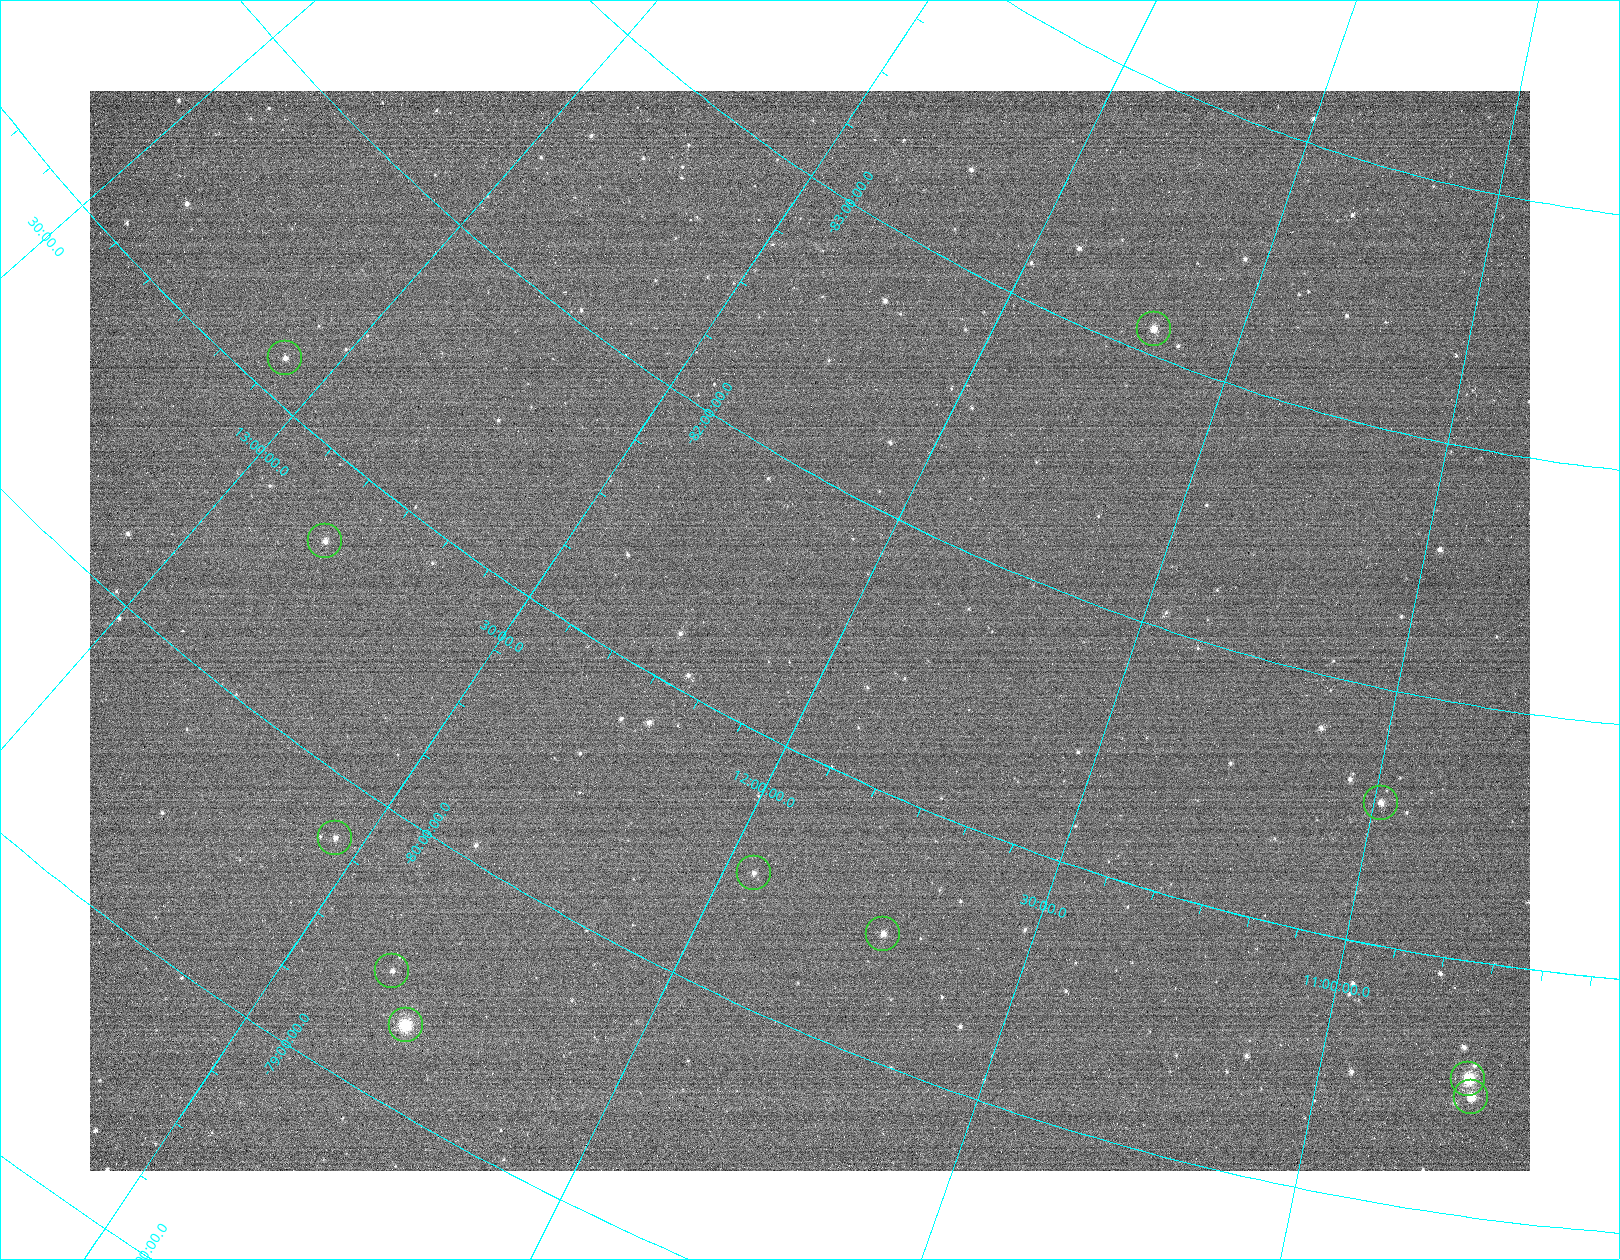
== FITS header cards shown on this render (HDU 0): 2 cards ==
NAXIS1  =                 1440
NAXIS2  =                 1080

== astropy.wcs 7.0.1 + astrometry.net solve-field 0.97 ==
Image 1440 x 1080 px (HDU 0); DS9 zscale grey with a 90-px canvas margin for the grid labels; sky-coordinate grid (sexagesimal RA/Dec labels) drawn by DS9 from the SOLVED WCS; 11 Tycho-2 reference stars matched to detected sources circled (green)
Header WCS: none
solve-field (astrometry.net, Tycho-2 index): SOLVED blind (the file carries no WCS)
Solved WCS: RA---TAN-SIP/DEC--TAN-SIP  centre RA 12:03:10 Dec -81:27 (180.79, -81.45 deg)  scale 14.2 arcsec/px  FOV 341.2' x 256.0'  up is +153 deg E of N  parity flipped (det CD > 0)
(file carries no celestial WCS; the grid is the blind solution)
Tycho-2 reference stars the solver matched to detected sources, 11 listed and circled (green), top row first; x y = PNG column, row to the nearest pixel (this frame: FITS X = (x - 90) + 1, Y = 1080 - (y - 91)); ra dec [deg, ICRS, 3 dp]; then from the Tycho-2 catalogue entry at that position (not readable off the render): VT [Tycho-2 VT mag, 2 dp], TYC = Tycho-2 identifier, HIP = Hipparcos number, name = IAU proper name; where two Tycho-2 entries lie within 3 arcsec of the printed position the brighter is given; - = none
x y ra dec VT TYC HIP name
1154 329 175.255 -83.100 6.45 9507-2979-1 56996 -
285 358 196.122 -81.150 7.32 9425-1026-1 63794 -
325 541 192.384 -80.702 7.22 9425-1069-1 62590 -
1381 803 164.805 -81.556 6.77 9422-1452-1 53700 -
335 838 188.077 -79.784 7.10 9420-339-1 61192 -
754 873 179.317 -80.495 7.56 9419-98-1 58291 -
883 934 175.904 -80.483 6.61 9419-30-1 57192 -
392 971 185.437 -79.467 7.51 9420-1121-1 60287 -
406 1025 184.587 -79.312 4.21 9420-1543-1 60000 -
1468 1079 161.446 -80.540 4.40 9418-2653-1 52633 -
1471 1097 161.319 -80.470 5.68 9418-2652-1 52595 -